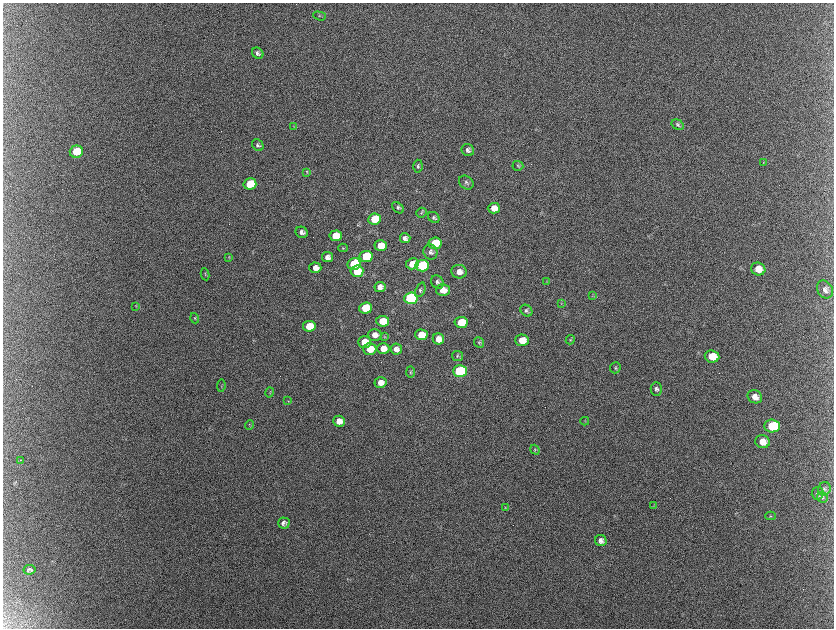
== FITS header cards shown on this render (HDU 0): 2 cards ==
NAXIS1  =                 1663 / length of data axis 1
NAXIS2  =                 1252 / length of data axis 2

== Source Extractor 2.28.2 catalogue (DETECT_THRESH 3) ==
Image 1663 x 1252 px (HDU 0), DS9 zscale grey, zoomed out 1/2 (1 PNG px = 2 x 2 image px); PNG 836 x 630 px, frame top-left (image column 2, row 1251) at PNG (3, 3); each listed source drawn as its Kron ellipse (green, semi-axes under 4 px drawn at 4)
Background 2130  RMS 31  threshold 94.4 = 3 sigma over >= 5 px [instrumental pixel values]
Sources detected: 99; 9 cannot appear on this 1/2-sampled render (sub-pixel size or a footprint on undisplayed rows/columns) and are neither listed nor drawn; the other 90 listed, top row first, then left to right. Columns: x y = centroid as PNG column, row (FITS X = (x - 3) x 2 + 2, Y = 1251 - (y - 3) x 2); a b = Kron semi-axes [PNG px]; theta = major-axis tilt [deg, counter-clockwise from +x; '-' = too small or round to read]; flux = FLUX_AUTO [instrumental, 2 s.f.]
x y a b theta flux
320 16 6 3 -17 7.9e+03
258 53 6 5 - 2.0e+04
678 125 6 4 -33 1.2e+04
294 127 4 4 - 5.6e+03
258 145 6 5 - 1.4e+04
468 150 6 6 - 2.3e+04
76 152 7 6 - 1.9e+05
763 162 4 2 - 4.2e+03
418 166 6 4 -88 1.1e+04
518 166 5 5 - 9.5e+03
307 173 4 4 - 6.5e+03
466 182 8 6 -38 1.8e+04
250 184 6 5 - 2.6e+05
398 208 7 4 -40 1.4e+04
494 208 6 5 - 5.6e+04
422 213 5 5 - 9.1e+03
434 217 6 5 - 1.5e+04
374 219 6 5 - 2.1e+05
302 232 6 5 - 2.4e+04
336 236 6 5 - 1.5e+05
405 238 5 5 - 2.6e+04
435 243 6 5 - 1.9e+05
381 246 6 5 - 1.2e+05
343 248 5 3 - 6.1e+03
430 252 8 7 - 2.3e+04
366 256 6 5 - 3.2e+05
229 257 3 2 - 3.7e+03
328 257 5 5 - 3.1e+04
354 264 6 6 - 3.0e+05
412 264 6 5 - 1.2e+05
422 266 7 5 4 5.1e+05
315 268 6 5 - 4.3e+04
758 269 7 6 - 7.6e+04
357 271 6 5 - 1.9e+05
459 272 7 6 - 5.0e+04
205 274 6 3 -80 6.4e+03
547 281 4 2 - 4.8e+03
437 282 7 6 - 2.0e+04
380 287 5 5 - 3.2e+04
825 289 9 7 -57 3.2e+04
420 290 7 4 68 1.5e+04
443 290 7 6 - 6.9e+04
592 296 4 2 - 3.6e+03
411 298 7 6 - 1.5e+06
561 304 4 3 - 5.1e+03
136 306 4 2 - 4.2e+03
366 308 6 5 - 3.6e+05
526 311 6 5 - 1.6e+04
195 318 5 3 - 8.1e+03
383 321 6 5 - 1.5e+05
461 322 6 5 - 1.9e+05
309 326 6 5 - 1.5e+05
375 335 7 6 - 4.8e+04
421 335 6 5 - 1.3e+05
384 336 4 4 - 7.0e+03
438 339 6 5 - 5.8e+04
522 340 7 6 - 9.0e+04
570 340 5 4 - 7.2e+03
365 342 6 5 - 1.2e+05
479 343 5 4 - 1.0e+04
370 349 6 5 - 1.2e+05
383 349 6 5 - 6.2e+04
396 349 6 5 - 3.8e+04
457 356 5 5 - 1.1e+04
712 356 7 6 - 1.2e+05
615 368 5 5 - 9.4e+03
460 371 7 6 - 1.2e+06
410 372 6 4 -90 8.7e+03
380 382 6 5 - 5.3e+04
221 386 6 2 82 4.7e+03
656 389 7 5 90 2.1e+04
270 392 5 3 - 5.4e+03
755 397 7 6 - 5.5e+04
288 401 4 3 - 5.1e+03
339 421 6 5 - 6.0e+04
585 421 4 3 - 5.5e+03
249 425 5 3 - 6.1e+03
772 426 8 6 -5 3.3e+05
762 442 7 6 - 7.1e+04
535 450 5 4 - 8.6e+03
21 460 2 1 - 2.3e+03
824 489 7 6 - 1.9e+04
818 493 6 6 - 1.6e+04
822 497 5 5 - 1.4e+04
654 506 3 3 - 4.5e+03
505 508 4 2 - 4.4e+03
770 516 5 3 - 7.4e+03
284 523 6 5 - 2.2e+04
601 541 6 5 - 3.1e+04
29 570 6 5 - 1.7e+04
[9 sub-pixel or undisplayed-footprint detections neither listed nor drawn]